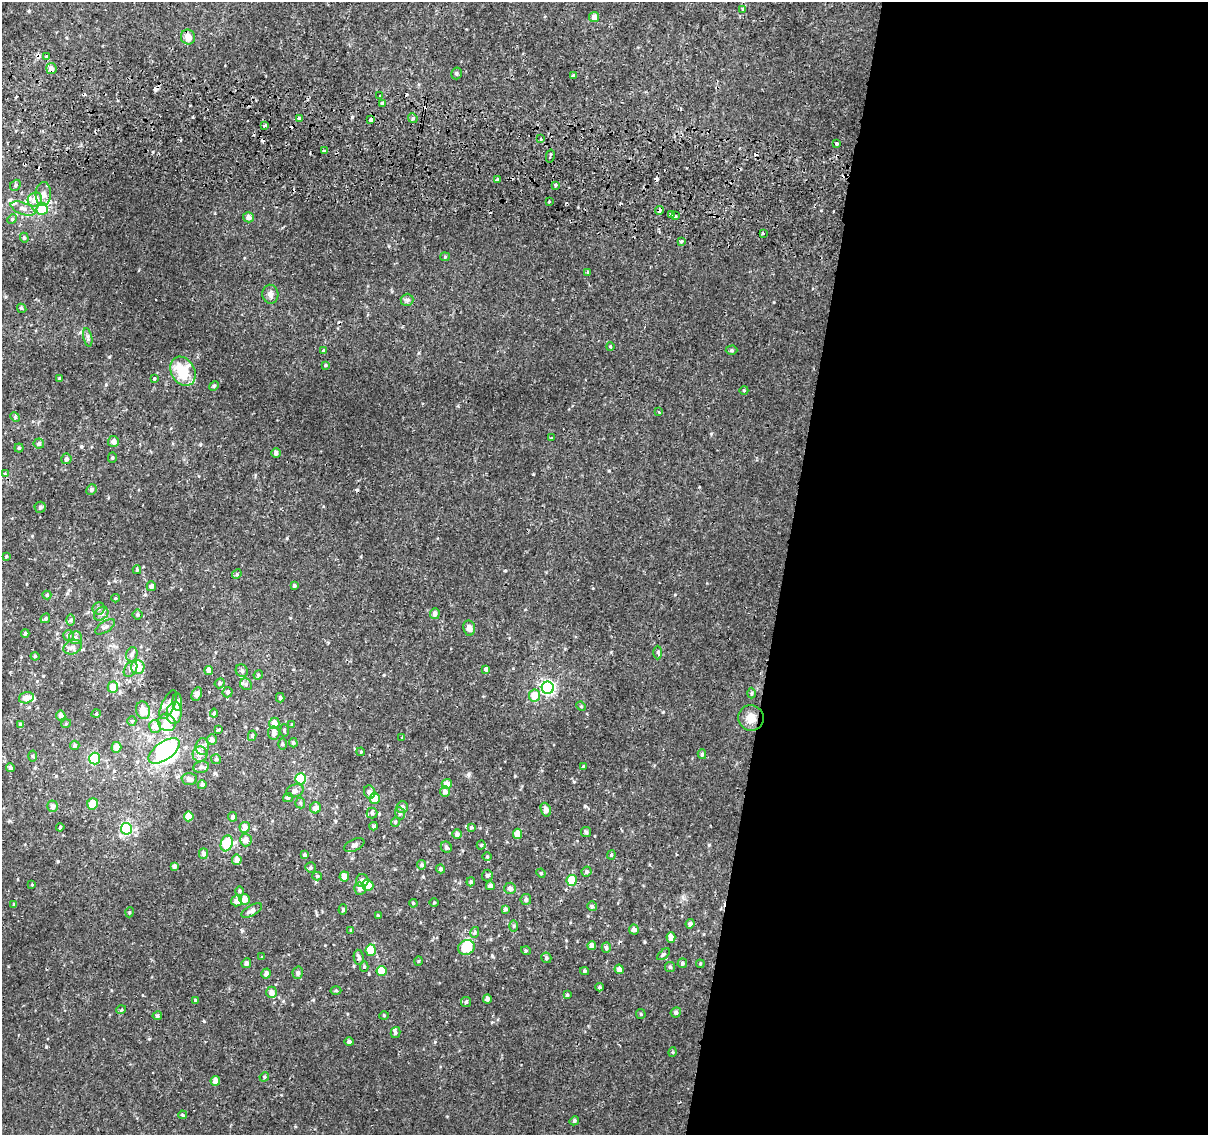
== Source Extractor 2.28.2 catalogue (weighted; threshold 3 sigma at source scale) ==
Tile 12 of 4 x 4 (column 4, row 3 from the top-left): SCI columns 3624-4829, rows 1396-2528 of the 4843 x 5116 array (HDU 1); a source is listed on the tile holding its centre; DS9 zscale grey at full resolution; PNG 1210 x 1137 px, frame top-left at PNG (2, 2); each listed source drawn as its Kron ellipse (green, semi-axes under 4 px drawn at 4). Shown black and unused: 35% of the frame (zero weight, under 2 of 3 exposures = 2% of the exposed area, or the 3 px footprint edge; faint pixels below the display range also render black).
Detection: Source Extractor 2.28.2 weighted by HDU 2 'WHT'; one run over the whole footprint, this tile lists its part. Background 0.00877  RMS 0.0032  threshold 0.0143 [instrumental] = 3 sigma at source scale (4.5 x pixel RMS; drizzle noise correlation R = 1.50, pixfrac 1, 0.0396/0.0396 arcsec/px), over >= 5 px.
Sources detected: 272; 3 inside a brighter object's white glare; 12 cosmic-ray / hot-pixel residue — neither listed nor drawn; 9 inside a brighter listed object's ellipse — not listed separately; the other 248 listed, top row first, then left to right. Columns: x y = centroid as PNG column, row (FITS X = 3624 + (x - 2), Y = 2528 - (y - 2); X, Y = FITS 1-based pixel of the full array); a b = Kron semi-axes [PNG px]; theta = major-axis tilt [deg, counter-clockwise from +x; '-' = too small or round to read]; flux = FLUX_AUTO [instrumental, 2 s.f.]
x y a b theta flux
743 9 4 3 - 0.41
594 17 5 5 - 1.5
188 37 7 7 - 2.2
47 56 4 3 - 2.8
51 69 5 5 - 1.4
456 73 6 5 - 0.52
573 76 4 4 - 2.3
380 96 4 3 - 0.36
382 103 3 3 - 0.94
299 118 4 3 - 0.53
413 118 5 4 - 0.52
370 120 4 3 - 1.7
265 126 3 3 - 0.8
541 139 3 2 - 0.49
836 143 3 3 - 0.99
324 151 3 3 - 0.7
550 156 6 2 77 0.9
498 179 3 3 - 0.66
15 185 6 5 - 0.55
555 185 3 3 - 0.66
43 194 12 7 88 1.8
35 199 7 7 - 2.5
549 201 3 3 - 0.84
23 209 13 6 -21 1.5
42 209 6 5 - 7.6
659 211 4 3 - 1.5
671 215 3 3 - 2
675 216 3 3 - 0.63
248 217 5 5 - 1.5
12 219 5 4 - 0.38
763 234 3 3 - 0.84
24 238 5 4 - 0.41
681 241 3 3 - 0.39
445 257 5 4 - 0.33
588 272 3 3 - 0.43
270 294 9 8 - 1.4
407 300 6 6 - 0.68
22 308 5 3 - 0.58
88 337 9 3 -78 0.65
610 346 4 3 - 0.4
323 350 4 3 - 0.34
731 350 6 4 1 0.5
325 365 4 3 - 0.32
183 371 15 11 -59 8.8
154 378 3 3 - 1.1
59 379 4 4 - 0.3
214 386 5 4 - 0.36
744 390 4 3 - 0.27
659 412 3 3 - 0.43
15 417 5 4 - 0.42
551 438 3 2 - 0.32
113 441 5 5 - 1.4
39 443 5 5 - 0.64
19 448 4 4 - 0.44
276 453 5 4 - 0.98
112 457 5 4 - 0.4
66 459 5 5 - 0.77
5 473 4 3 - 0.57
91 490 6 4 48 0.67
40 507 5 5 - 0.61
6 556 4 3 - 0.28
137 570 4 3 - 0.37
237 574 5 4 - 0.39
151 586 5 4 - 0.85
294 586 4 4 - 0.54
47 595 4 4 - 0.42
115 598 4 4 - 0.33
99 608 6 6 - 0.71
101 614 8 6 41 1
138 614 5 5 - 0.47
435 614 5 5 - 1.2
45 618 5 3 - 0.36
71 620 6 4 89 0.45
105 627 11 5 33 0.91
469 628 7 6 - 1.6
25 633 4 4 - 0.61
68 635 5 5 - 0.75
75 638 6 6 - 0.86
73 647 9 7 22 1.2
658 652 7 3 90 0.42
132 654 7 5 74 0.78
35 656 4 4 - 0.34
138 667 7 6 - 5.7
130 669 8 5 54 0.9
486 669 4 3 - 2.9
209 670 4 4 - 1.5
242 671 6 5 - 0.77
258 675 5 4 - 0.36
220 683 5 4 - 0.58
246 684 6 5 - 0.69
113 687 6 5 - 2.8
548 688 6 6 - 57
228 692 5 5 - 0.68
752 693 5 3 - 0.38
197 694 7 5 63 1.2
534 696 6 5 - 3.3
26 698 7 5 15 1.9
280 698 5 4 - 0.52
177 702 9 4 -86 1.3
168 704 15 6 64 1.6
581 706 5 4 - 0.34
143 710 9 6 -72 3.8
174 713 11 7 86 5.7
214 713 4 4 - 0.46
96 714 5 3 - 0.29
61 715 5 4 - 1.2
751 718 13 12 - 3.2
132 721 5 4 - 0.39
167 723 9 8 - 3.6
274 723 6 5 - 2.5
66 724 5 3 - 0.28
21 725 4 3 - 0.87
292 725 4 3 - 0.33
155 726 6 6 - 2
218 729 3 2 - 0.42
284 730 6 3 -88 0.35
274 733 6 6 - 1.5
252 736 5 4 - 0.6
402 737 3 3 - 0.43
212 739 5 5 - 1.2
293 743 5 4 - 0.41
282 744 5 3 - 0.36
75 745 5 4 - 0.82
202 746 8 6 84 1.5
116 747 5 5 - 1.9
164 751 18 9 35 28
361 752 4 3 - 0.26
200 754 8 7 - 1.8
702 754 5 4 - 0.47
33 756 5 3 - 0.37
95 758 6 5 - 16
216 759 5 5 - 0.5
201 767 8 5 11 0.79
583 767 4 4 - 0.54
10 768 4 4 - 0.61
189 779 7 6 - 1.2
301 779 5 5 - 15
447 784 5 5 - 1.9
202 785 4 4 - 0.7
295 791 9 6 19 0.92
370 792 6 5 - 1.1
445 792 5 5 - 1.4
288 798 5 4 - 0.71
375 798 5 5 - 4.7
300 803 5 5 - 0.43
93 804 6 5 - 3.9
53 806 5 5 - 1.1
402 807 6 5 - 1.1
316 808 5 5 - 1.7
546 810 7 5 -71 1.2
372 813 5 5 - 0.55
400 813 6 5 - 0.57
189 816 5 4 - 4
232 817 4 4 - 0.61
395 822 5 3 - 0.28
374 826 4 4 - 0.54
60 827 4 3 - 0.35
245 827 5 5 - 1.9
471 827 3 3 - 1.7
126 829 6 5 - 28
586 832 5 5 - 0.52
457 834 5 4 - 0.98
518 834 5 4 - 2.5
246 840 6 6 - 1.4
227 843 8 6 71 7.8
354 845 11 5 26 1.3
481 845 4 4 - 0.31
446 847 6 5 - 0.57
203 854 5 4 - 1.2
305 855 4 4 - 0.46
611 855 4 4 - 0.37
487 856 5 3 - 0.29
237 860 5 5 - 1.7
422 865 4 4 - 0.65
174 866 4 3 - 0.98
311 867 5 5 - 0.51
441 869 4 4 - 0.64
586 872 5 4 - 0.62
541 873 5 4 - 0.33
487 875 6 5 - 0.5
317 876 5 4 - 0.49
344 876 5 4 - 2
572 880 5 5 - 6.7
362 881 6 6 - 1.3
471 882 4 4 - 0.55
32 885 4 3 - 0.21
368 885 5 5 - 4.5
490 886 4 4 - 1.3
510 888 6 5 - 1.1
360 889 6 6 - 1.4
240 891 5 4 - 0.41
245 899 5 5 - 2.3
526 899 5 5 - 0.73
237 901 5 5 - 1.5
434 902 5 3 - 0.3
413 903 4 3 - 0.26
14 904 4 3 - 0.37
592 906 5 4 - 0.56
505 909 3 3 - 0.64
252 910 11 5 29 1.3
343 910 5 4 - 0.44
130 912 5 3 - 0.29
378 916 4 3 - 0.46
690 924 4 4 - 0.8
514 926 6 4 90 0.37
351 930 4 3 - 0.31
634 930 5 5 - 1.2
475 932 5 3 - 0.36
671 937 5 4 - 2
592 945 5 4 - 1.4
466 947 8 7 - 8.5
606 948 5 4 - 0.73
371 950 6 5 - 5
526 951 5 3 - 0.3
664 954 8 3 40 0.41
262 957 4 3 - 0.29
359 957 7 5 -81 0.7
546 958 5 5 - 0.52
418 961 4 3 - 0.27
246 963 5 4 - 0.9
682 963 5 4 - 0.54
700 964 4 3 - 0.27
364 967 5 4 - 0.35
670 967 5 5 - 0.46
619 969 4 4 - 1.2
381 971 5 5 - 6
584 971 4 3 - 0.49
298 973 6 5 - 0.89
266 974 5 4 - 1
600 987 4 3 - 0.41
336 991 5 3 - 0.32
271 992 6 5 - 1.7
567 995 4 3 - 0.47
487 999 4 4 - 0.92
195 1000 4 3 - 0.48
466 1002 5 5 - 0.46
121 1010 5 3 - 0.35
676 1012 5 5 - 0.61
641 1014 5 4 - 0.37
384 1015 5 3 - 0.3
157 1016 5 4 - 0.53
395 1033 5 5 - 0.47
349 1042 4 4 - 0.86
673 1052 5 3 - 0.31
264 1077 5 4 - 0.37
215 1081 5 4 - 1.6
182 1115 4 3 - 0.38
574 1121 5 4 - 0.64
Overlapping masked pixels (flux is a lower limit): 2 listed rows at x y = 51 69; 659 211
Unlisted compact peaks at least as high as the median listed source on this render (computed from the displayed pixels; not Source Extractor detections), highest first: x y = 709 845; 109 357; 204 1021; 46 1047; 533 474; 58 861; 574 782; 492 956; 585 806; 287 538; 663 712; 149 1039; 711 434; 468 774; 821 210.